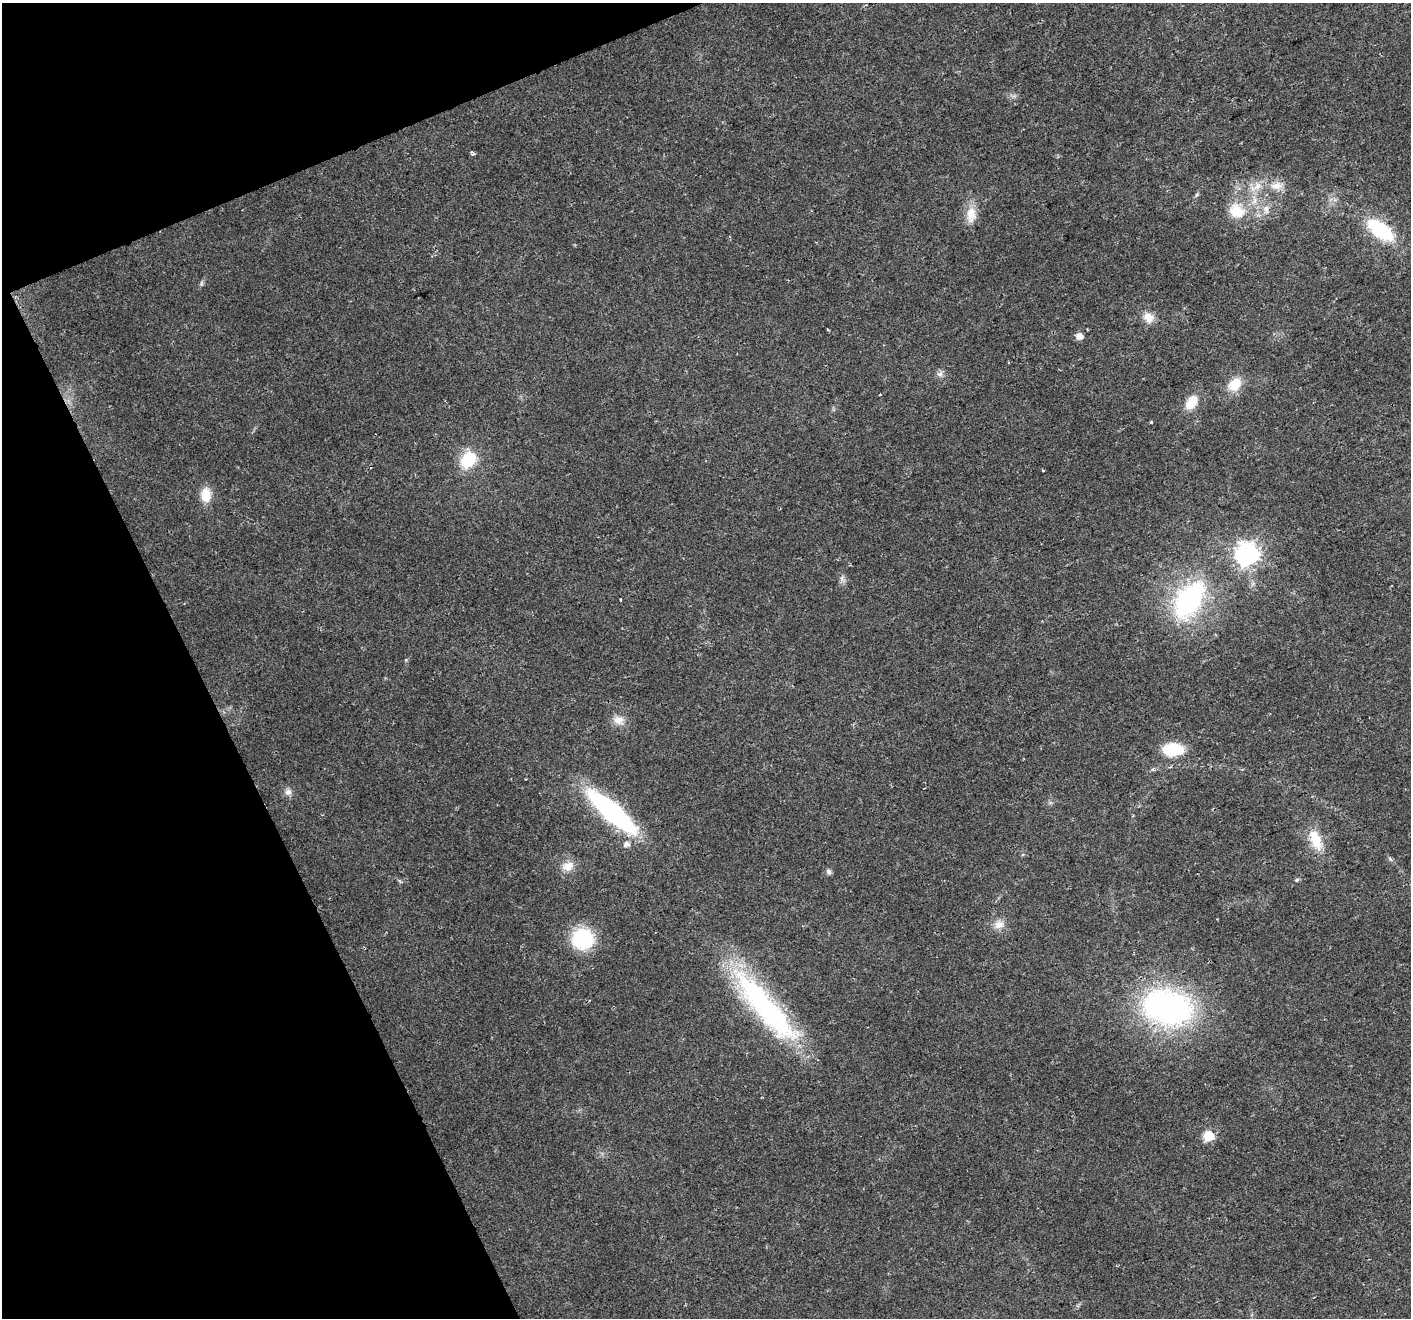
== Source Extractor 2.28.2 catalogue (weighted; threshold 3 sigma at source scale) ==
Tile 5 of 4 x 4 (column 1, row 2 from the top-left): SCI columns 2-1410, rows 2779-4094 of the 5638 x 5498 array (HDU 1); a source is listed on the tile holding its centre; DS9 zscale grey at full resolution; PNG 1413 x 1320 px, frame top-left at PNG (2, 3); no overlay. Shown black and unused: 20% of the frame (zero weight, under 2 of 3 exposures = <1% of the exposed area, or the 3 px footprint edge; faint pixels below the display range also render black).
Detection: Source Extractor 2.28.2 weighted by HDU 2 'WHT'; one run over the whole footprint, this tile lists its part. Background 0.026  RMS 0.0035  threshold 0.0158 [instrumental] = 3 sigma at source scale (4.5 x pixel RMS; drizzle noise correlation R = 1.50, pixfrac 1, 0.0396/0.0396 arcsec/px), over >= 5 px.
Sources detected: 41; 2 cosmic-ray / hot-pixel residue — not listed; the other 39 listed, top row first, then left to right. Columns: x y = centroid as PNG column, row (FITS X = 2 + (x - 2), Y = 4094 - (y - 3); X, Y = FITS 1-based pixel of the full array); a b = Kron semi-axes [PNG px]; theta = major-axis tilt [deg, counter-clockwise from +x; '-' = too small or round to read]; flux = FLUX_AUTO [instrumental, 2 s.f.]
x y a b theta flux
473 153 6 5 - 0.64
1257 186 14 11 61 4.3
1276 186 18 11 3 4.4
1197 194 6 4 46 0.55
1266 209 13 8 -84 2.6
1237 211 24 19 -30 10
971 214 24 13 86 5.4
1380 230 30 14 -37 25
1148 317 15 12 -51 3.7
828 330 3 2 - 0.41
1079 336 6 5 - 3.2
940 374 9 7 50 1.4
1234 384 18 14 46 6.5
880 394 3 2 - 0.24
1192 402 20 11 56 6.1
1151 422 3 3 - 0.78
468 459 14 11 50 17
1043 470 3 3 - 1.2
206 495 18 12 -89 5.6
1247 554 8 8 - 260
842 578 9 4 -90 1.1
620 599 3 3 - 0.8
1189 600 36 21 57 59
406 660 6 3 -72 0.36
618 720 14 12 -25 3.4
1173 749 18 11 1 15
288 792 10 9 - 1.7
612 812 53 14 -41 68
1316 840 30 14 -67 8.7
627 844 7 6 - 1.6
568 866 17 11 20 3.9
829 872 8 6 -48 0.98
1297 880 5 5 - 0.61
400 881 8 3 -45 0.47
999 925 13 11 18 3.2
582 939 20 19 - 24
765 1007 108 25 -50 72
1167 1007 52 35 -12 93
1209 1136 6 6 - 23
Unlisted compact peaks at least as high as the median listed source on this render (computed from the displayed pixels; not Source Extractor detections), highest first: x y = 1390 859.